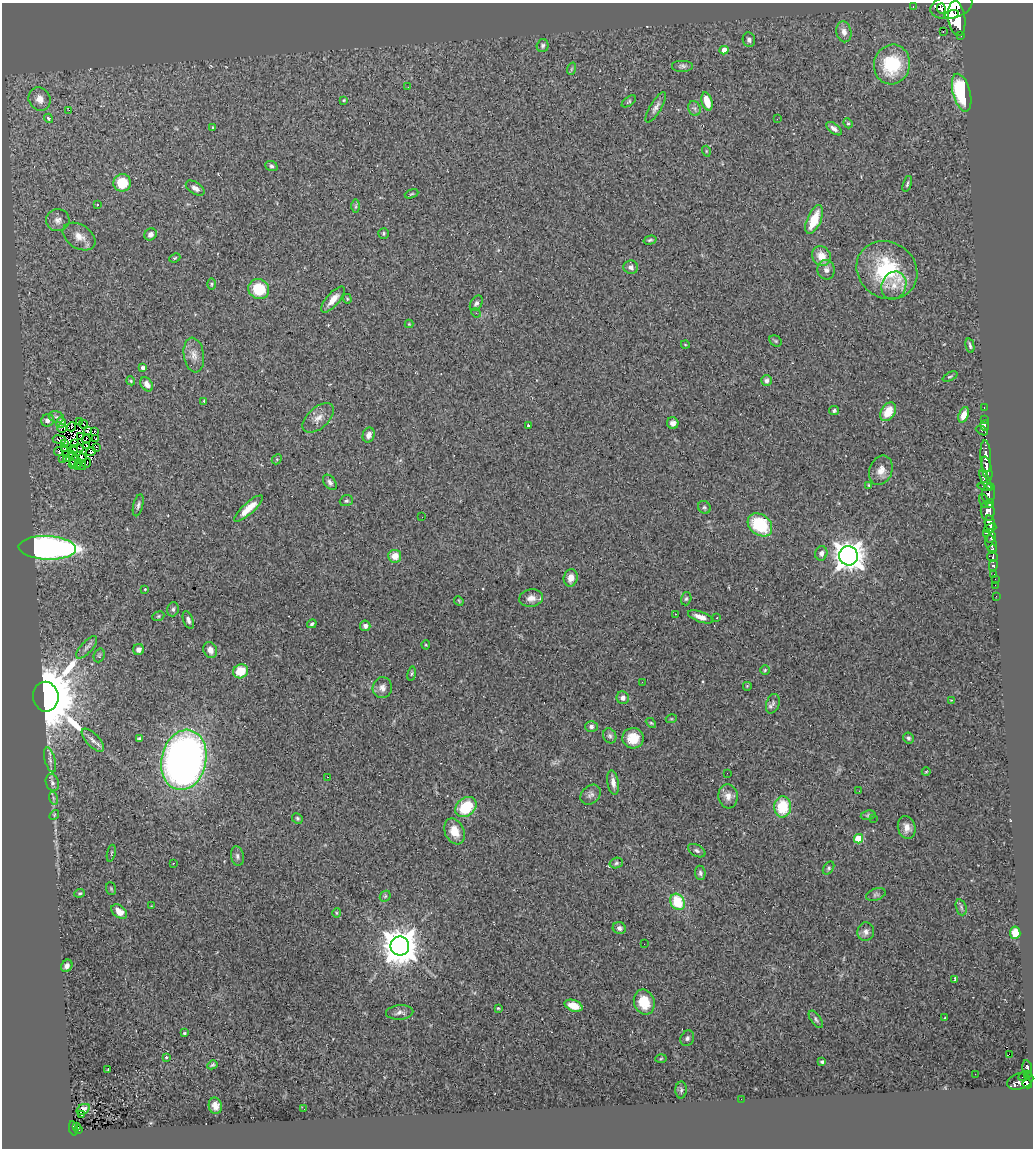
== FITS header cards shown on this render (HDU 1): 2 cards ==
NAXIS1  =                 1031
NAXIS2  =                 1146

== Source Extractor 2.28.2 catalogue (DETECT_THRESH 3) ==
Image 1031 x 1146 px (HDU 1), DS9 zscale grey, 1 PNG px = 1 image px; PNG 1035 x 1150 px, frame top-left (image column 1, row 1146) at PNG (2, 3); each listed source drawn as its Kron ellipse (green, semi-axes under 4 px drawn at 4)
Background 0.914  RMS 0.066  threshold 0.199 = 3 sigma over >= 5 px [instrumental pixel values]
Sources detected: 258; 8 with non-positive FLUX_AUTO (blend fragments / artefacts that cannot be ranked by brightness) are neither listed nor drawn; the other 250 listed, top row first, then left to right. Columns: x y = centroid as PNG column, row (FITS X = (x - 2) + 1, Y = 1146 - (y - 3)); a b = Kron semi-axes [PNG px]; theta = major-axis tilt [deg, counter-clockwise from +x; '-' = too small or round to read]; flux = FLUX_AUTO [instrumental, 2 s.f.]
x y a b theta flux
913 6 3 2 - 14
951 6 21 12 15 6000
941 9 5 4 - 480
952 15 7 4 13 1700
957 18 17 8 -83 6600
844 32 10 7 -78 27
943 32 2 2 - 720
961 35 3 3 - 110
749 40 7 6 - 17
543 46 6 6 - 10
724 50 4 4 - 48
892 64 20 18 74 250
682 66 11 6 0 14
571 69 6 4 71 5.9
408 87 3 2 - 3.9
962 93 19 8 -75 350
40 99 12 10 -64 38
344 100 4 4 - 4.6
629 101 8 4 36 7
707 101 9 5 -74 73
656 107 17 5 59 22
694 108 7 6 - 13
69 110 3 2 - 19
48 118 5 3 - 9.6
777 119 2 2 - 24
848 123 5 4 - 6.1
213 128 3 3 - 7.5
834 129 9 4 -37 18
706 151 5 3 - 4.4
271 166 6 5 - 9.8
122 183 9 8 - 130
907 184 8 3 72 8.7
195 188 10 5 -33 21
412 194 7 3 21 5
98 205 3 3 - 4.2
356 206 7 4 90 7.7
58 220 12 11 - 30
814 220 15 7 66 120
150 234 6 5 - 17
384 234 5 5 - 7.6
79 236 18 12 -33 51
650 240 6 4 15 7.3
821 256 10 9 - 64
175 258 6 4 23 5.9
631 267 7 6 - 18
826 270 10 8 -78 24
887 270 31 28 -33 380
212 284 5 3 - 5.4
894 285 14 12 66 54
259 289 10 10 - 160
347 299 5 4 - 5.4
333 300 16 6 49 47
476 303 8 5 58 13
476 313 5 4 - 6.1
409 324 4 4 - 4
776 341 6 5 - 7
685 344 4 3 - 3.4
970 345 7 3 -76 8.5
194 355 17 10 -81 40
143 368 4 3 - 14
950 377 8 4 25 7.1
766 380 5 5 - 12
131 381 4 3 - 4.4
147 384 8 5 -53 25
204 401 3 3 - 4.1
984 408 3 2 - 36
834 410 5 4 - 9.5
888 412 10 7 58 91
964 415 8 5 69 43
56 417 8 5 -17 11
318 418 19 10 42 41
984 419 2 2 - 12
48 420 6 6 - 23
79 421 2 2 - 2.8
61 423 5 5 - 20
673 423 6 5 - 21
84 424 5 2 - 4.9
985 425 5 3 - 47
528 426 4 3 - 16
72 427 5 2 - 3.6
62 428 5 3 - 23
87 430 3 2 - 9.2
982 431 6 3 -27 120
94 432 3 2 - 5.9
369 435 7 6 - 20
80 436 3 2 - 3.4
86 439 4 2 - 0.88
96 439 4 2 - 4.3
59 440 6 3 -8 7.5
64 444 3 2 - 2.9
74 444 4 3 - 15
86 445 2 2 - 5.6
97 447 3 2 - 600
65 449 4 2 - 3.5
77 449 6 2 9 4.3
73 450 4 3 - 11
58 451 4 2 - 2
91 452 5 3 - 8.9
71 454 3 2 - 0.54
67 455 4 2 - 2.5
986 456 16 5 -86 1700
82 458 4 2 - 3.9
63 459 3 2 - 3.7
67 459 3 2 - 0.12
277 459 6 4 46 4.7
74 460 6 3 84 9.3
87 463 5 2 - 7.3
73 464 5 2 - 7.4
81 464 6 2 -51 7.3
77 467 3 2 - 6.7
987 469 12 5 -78 1600
881 470 15 11 69 42
985 480 10 4 -62 660
330 482 8 5 -51 15
869 485 3 3 - 5.3
986 487 8 3 -5 770
988 494 9 6 89 860
346 501 6 5 - 9.3
983 501 7 4 -75 180
990 504 4 2 - 290
138 505 11 5 75 13
704 507 7 6 - 9.2
249 508 18 5 42 72
988 511 10 7 -84 1500
422 517 2 2 - 9.4
990 523 7 5 -80 1800
760 525 13 10 -39 260
990 528 6 3 22 780
986 533 4 2 - 150
991 537 6 3 66 700
991 544 9 5 -67 910
47 548 29 12 -2 1900
993 549 4 3 - 410
821 553 7 6 - 18
395 556 6 6 - 52
848 556 10 9 - 5600
992 557 5 4 - 320
993 565 5 3 - 220
994 575 3 3 - 50
571 578 8 7 - 40
995 579 2 2 - 12
995 585 2 2 - 15
145 589 3 3 - 3.8
996 596 2 2 - 9.6
531 598 12 8 8 31
686 599 7 5 72 8.1
459 601 5 4 - 4.6
173 609 7 5 74 10
675 614 3 2 - 10
158 616 6 4 22 6
700 617 13 5 -20 31
717 618 3 2 - 4.3
188 620 9 5 -69 13
312 624 5 3 - 7.3
365 626 5 5 - 17
426 645 4 4 - 4.8
87 647 14 5 47 18
138 650 5 5 - 23
210 650 8 6 -65 35
99 655 7 5 70 7.1
765 670 5 5 - 6.4
241 671 8 7 - 92
412 674 7 3 81 5.9
642 682 3 2 - 4.1
747 686 5 5 - 4.5
382 688 10 9 - 25
46 697 15 12 -82 23000
623 698 6 6 - 21
951 700 2 2 - 2.5
773 704 10 6 72 15
671 719 5 3 - 4.1
651 723 6 3 -43 5.4
591 726 6 5 - 11
610 736 8 6 -63 12
633 738 11 10 - 80
908 738 5 5 - 9.7
139 739 4 3 - 7.5
93 740 15 6 -46 26
50 760 13 5 -75 16
184 760 30 22 78 2800
926 772 4 3 - 3.3
727 773 2 2 - 3.1
327 777 3 2 - 5.3
613 782 12 5 -81 25
52 783 9 6 -70 16
859 791 2 2 - 2.8
591 795 11 8 41 19
728 796 12 9 -85 35
53 798 6 4 -71 6.4
466 807 12 9 41 190
783 807 10 8 87 160
54 815 5 4 - 4.8
868 815 7 5 9 7.3
297 818 5 5 - 7.1
873 818 2 2 - 2.5
907 828 11 8 -75 35
454 831 13 9 -66 71
858 839 4 4 - 160
697 851 9 5 -28 13
111 853 8 2 79 5
237 856 10 6 -81 14
173 863 3 2 - 3.5
616 863 7 5 18 8.7
829 868 7 5 54 7.9
700 873 7 5 -85 12
111 889 6 5 - 6.2
80 893 5 3 - 5.7
876 895 10 6 19 12
385 896 6 5 - 7.2
678 902 8 7 - 160
151 906 3 2 - 2.9
961 907 8 5 -72 10
119 912 9 6 -39 42
336 913 5 3 - 4.5
619 928 6 6 - 14
866 932 9 8 - 21
1015 933 6 5 - 89
644 944 2 2 - 3.3
400 946 9 9 - 11000
67 966 6 5 - 19
955 979 4 3 - 12
644 1002 13 10 -70 100
574 1006 9 5 -19 73
498 1008 4 4 - 5.2
400 1012 14 7 3 20
945 1018 3 2 - 11
816 1019 10 5 -54 11
184 1033 3 3 - 5.7
687 1038 8 6 61 12
1009 1054 2 2 - 720
166 1057 3 3 - 5.5
661 1059 5 3 - 4.5
822 1062 3 3 - 8.6
212 1065 5 3 - 6.7
1027 1068 8 4 -80 250
108 1070 3 2 - 22
975 1074 2 2 - 2.6
1027 1074 4 3 - 240
1023 1077 5 3 - 190
1020 1081 13 8 18 1100
1027 1084 5 4 - 550
681 1090 8 5 88 11
741 1099 2 2 - 12
215 1106 8 6 -79 30
83 1109 7 5 31 13
304 1109 2 2 - 3.1
81 1114 3 3 - 6.2
76 1126 4 3 - 43
73 1128 7 3 -80 200
79 1129 3 2 - 46
At the frame edge (FLAGS 8, measured only in part): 1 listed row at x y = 951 6
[8 non-positive-flux detections neither listed nor drawn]